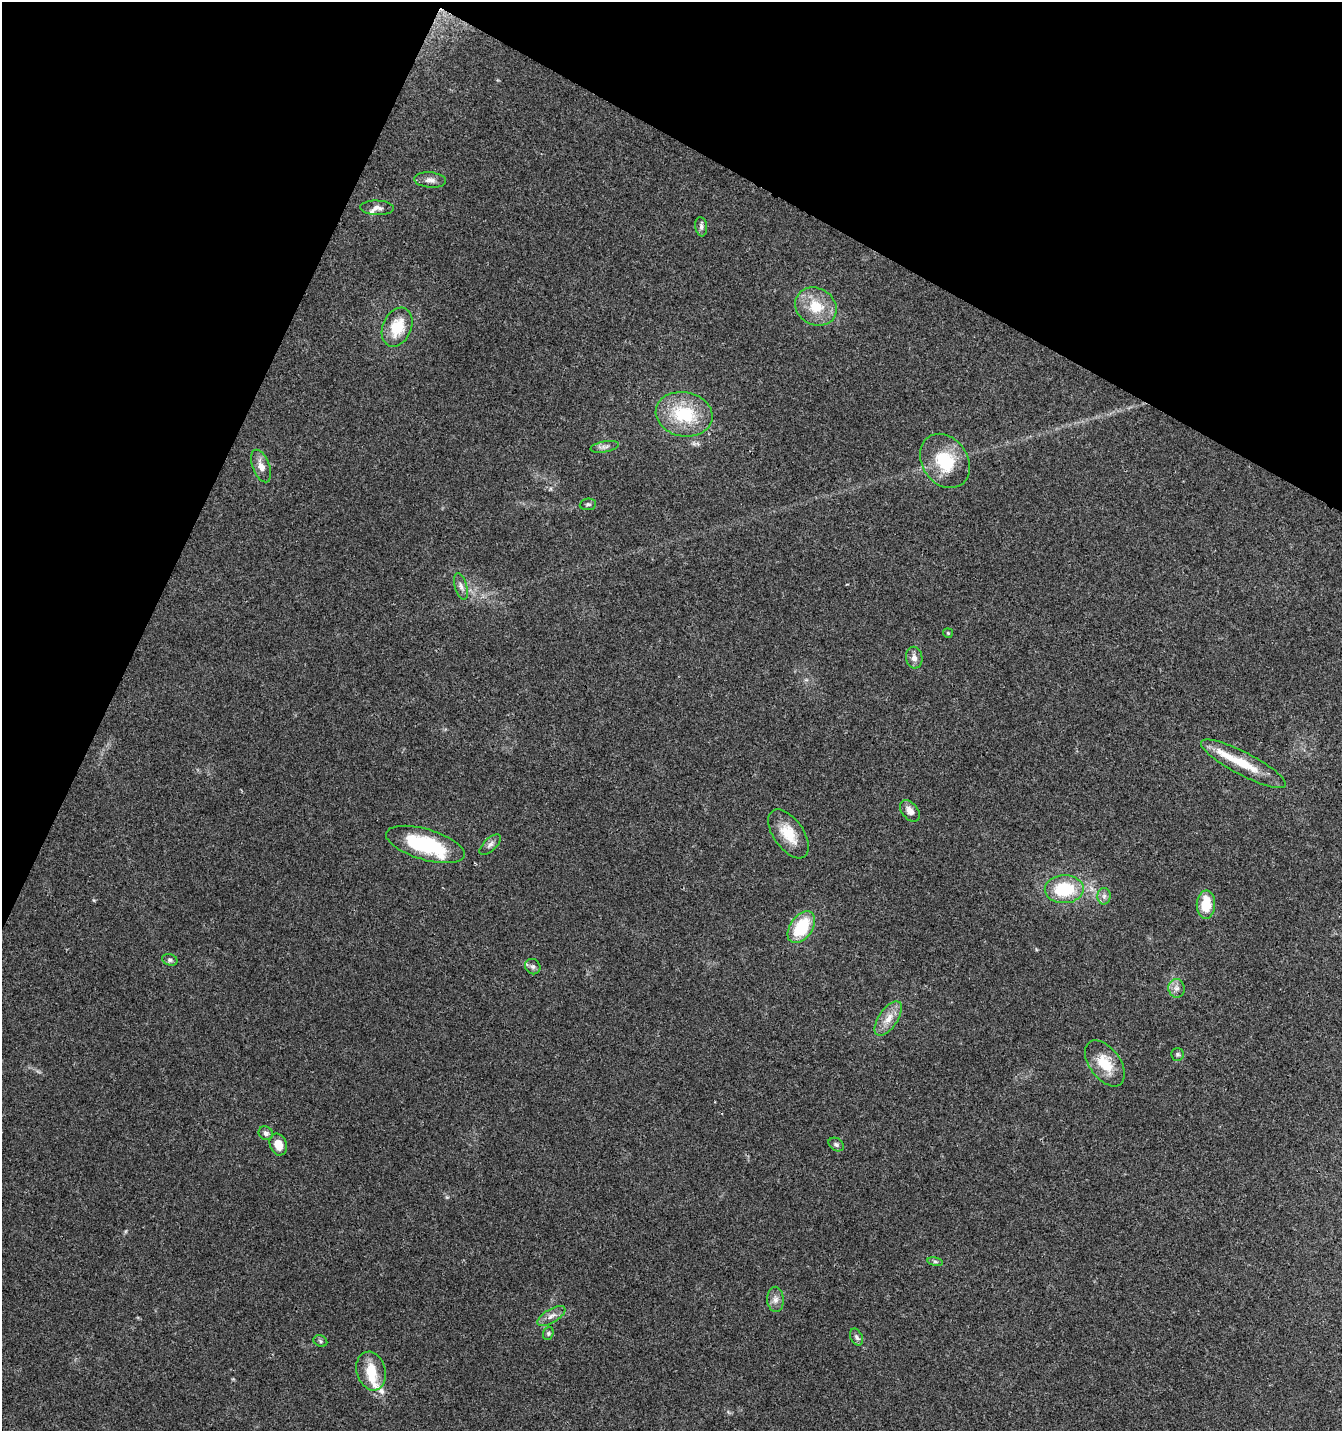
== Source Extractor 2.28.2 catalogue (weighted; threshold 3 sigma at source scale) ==
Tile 2 of 4 x 4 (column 2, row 1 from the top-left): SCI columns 1542-2881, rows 4299-5727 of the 5831 x 5727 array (HDU 1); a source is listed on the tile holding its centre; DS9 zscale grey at full resolution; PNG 1344 x 1433 px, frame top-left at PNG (2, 2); each listed source drawn as its Kron ellipse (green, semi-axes under 4 px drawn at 4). Shown black and unused: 23% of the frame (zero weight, under 3 of 4 exposures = <1% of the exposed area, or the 3 px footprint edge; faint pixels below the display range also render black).
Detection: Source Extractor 2.28.2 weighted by HDU 2 'WHT'; one run over the whole footprint, this tile lists its part. Background 0.0438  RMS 0.0034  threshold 0.0155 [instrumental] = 3 sigma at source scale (4.5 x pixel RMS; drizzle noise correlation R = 1.50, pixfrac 1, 0.0396/0.0396 arcsec/px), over >= 5 px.
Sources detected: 43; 5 inside a brighter listed object's ellipse — not listed separately; the other 38 listed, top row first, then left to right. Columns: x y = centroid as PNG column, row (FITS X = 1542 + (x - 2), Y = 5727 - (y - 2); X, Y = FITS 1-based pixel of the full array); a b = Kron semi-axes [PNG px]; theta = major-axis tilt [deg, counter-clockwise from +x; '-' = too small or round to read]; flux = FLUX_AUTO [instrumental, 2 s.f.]
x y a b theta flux
430 180 16 7 -6 1.9
377 208 17 7 -3 1.9
701 227 9 6 -83 1.1
816 307 21 18 -29 10
397 327 20 14 66 10
684 414 28 22 -10 18
605 447 14 5 10 1.4
945 461 29 22 -55 16
261 466 17 8 -69 3
588 504 8 5 8 0.76
461 586 13 6 -75 1.5
948 633 5 4 - 0.45
914 658 11 8 -81 2.1
1243 764 47 11 -28 11
910 811 12 8 -51 2.5
788 834 28 15 -55 8.8
425 844 41 15 -16 26
490 845 13 6 44 1.5
1064 889 19 14 2 17
1104 896 8 6 88 1.3
1206 905 14 9 88 8.9
801 927 18 11 56 16
170 960 8 5 -18 0.83
533 967 8 7 - 1
1176 988 9 8 - 1.7
888 1018 20 9 56 4.4
1178 1054 6 6 - 0.71
1105 1063 26 15 -54 9.1
266 1133 7 6 - 1.3
836 1144 8 6 -33 0.92
278 1145 11 8 -71 4.2
935 1262 8 4 -9 0.66
775 1299 12 8 -89 2.1
551 1316 16 7 30 2.3
548 1333 7 5 71 0.69
856 1337 9 6 -63 1
320 1341 7 5 -26 0.62
371 1371 20 14 -74 8.4